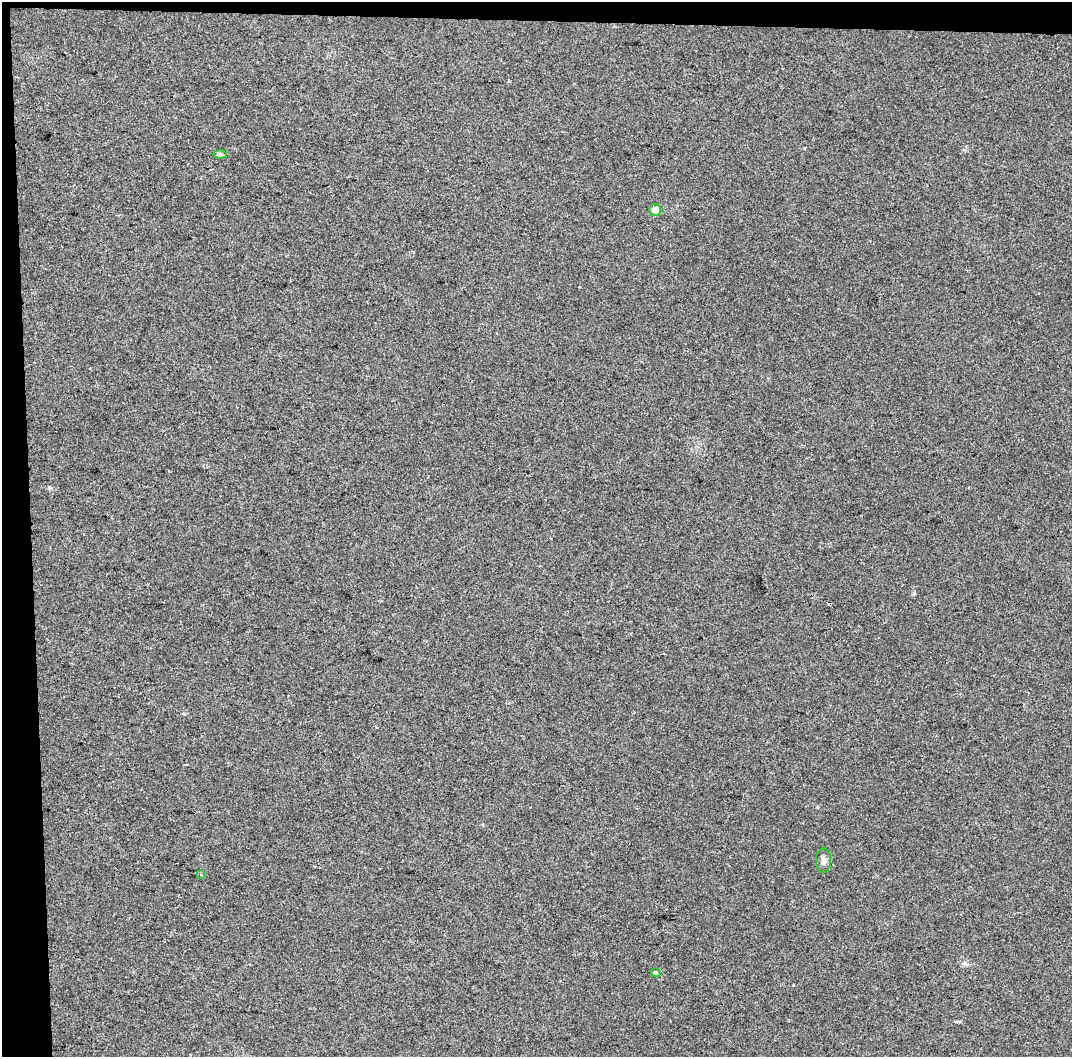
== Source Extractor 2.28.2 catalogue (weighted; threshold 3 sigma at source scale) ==
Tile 1 of 2 x 2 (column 1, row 1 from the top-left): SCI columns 44-1113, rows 1055-2109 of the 2224 x 2109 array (HDU 1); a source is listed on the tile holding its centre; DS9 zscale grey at full resolution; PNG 1074 x 1059 px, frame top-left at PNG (2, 2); each listed source drawn as its Kron ellipse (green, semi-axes under 4 px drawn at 4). Shown black and unused: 5% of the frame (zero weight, under 2 of 3 exposures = <1% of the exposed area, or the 3 px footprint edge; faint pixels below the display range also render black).
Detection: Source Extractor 2.28.2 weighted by HDU 2 'WHT'; one run over the whole footprint, this tile lists its part. Background 0.12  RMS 0.016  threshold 0.0705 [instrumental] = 3 sigma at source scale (4.5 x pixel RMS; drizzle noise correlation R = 1.50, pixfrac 1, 0.0396/0.0396 arcsec/px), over >= 5 px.
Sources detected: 6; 1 cosmic-ray / hot-pixel residue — neither listed nor drawn; the other 5 listed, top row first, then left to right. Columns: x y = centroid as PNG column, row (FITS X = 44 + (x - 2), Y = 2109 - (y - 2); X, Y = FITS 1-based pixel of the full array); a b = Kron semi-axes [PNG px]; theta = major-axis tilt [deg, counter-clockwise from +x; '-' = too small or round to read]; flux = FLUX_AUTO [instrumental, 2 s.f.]
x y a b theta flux
220 154 7 4 -1 2.7
655 210 6 5 - 14
824 861 12 7 -89 7.2
201 875 4 3 - 1.6
656 973 5 4 - 2.6